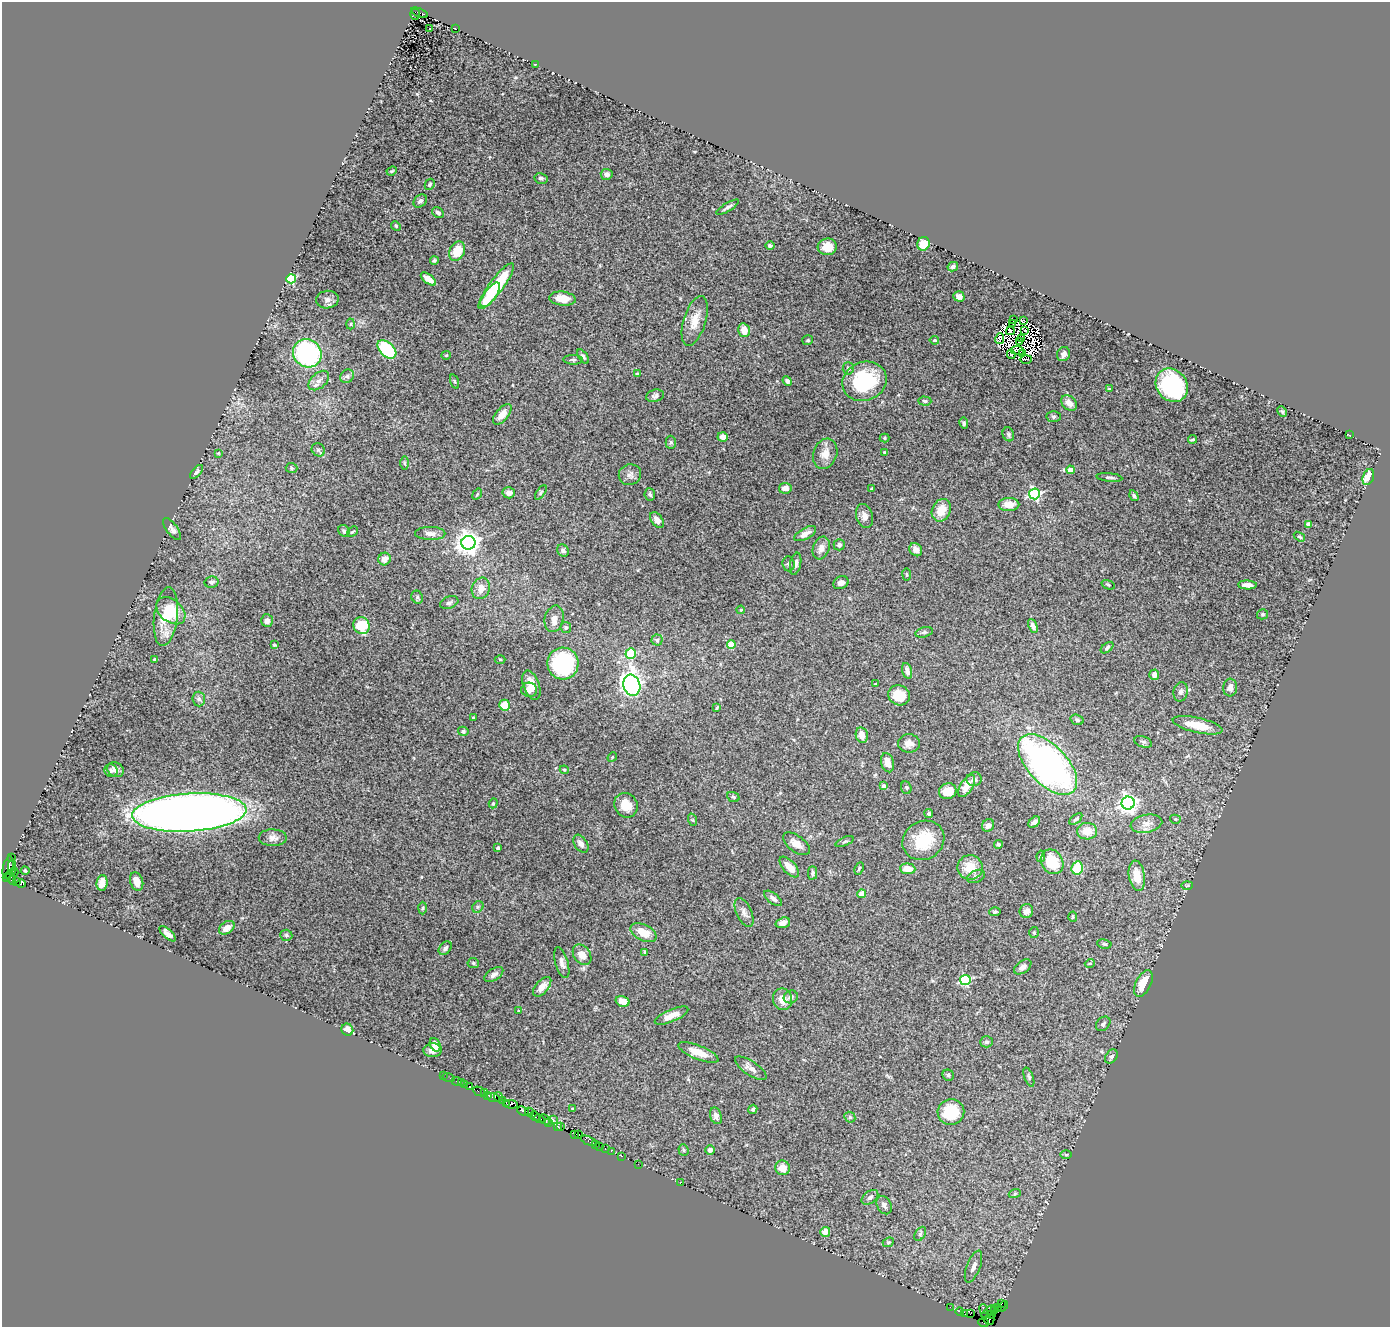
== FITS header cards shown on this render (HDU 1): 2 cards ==
NAXIS1  =                 1388
NAXIS2  =                 1325

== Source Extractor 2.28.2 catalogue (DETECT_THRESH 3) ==
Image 1388 x 1325 px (HDU 1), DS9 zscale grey, 1 PNG px = 1 image px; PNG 1392 x 1329 px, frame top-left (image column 1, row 1325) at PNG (2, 2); each listed source drawn as its Kron ellipse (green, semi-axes under 4 px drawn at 4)
Background 3.62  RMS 0.051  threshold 0.152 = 3 sigma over >= 5 px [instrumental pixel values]
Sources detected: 322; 12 with non-positive FLUX_AUTO (blend fragments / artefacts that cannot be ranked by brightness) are neither listed nor drawn; the other 310 listed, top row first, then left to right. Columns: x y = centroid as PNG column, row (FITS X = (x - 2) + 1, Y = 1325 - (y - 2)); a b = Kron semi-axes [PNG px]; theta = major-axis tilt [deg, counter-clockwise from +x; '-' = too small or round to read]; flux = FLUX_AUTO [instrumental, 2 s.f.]
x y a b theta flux
419 13 9 3 -21 2600
415 14 5 5 - 2400
455 28 3 2 - 2.2
429 29 3 3 - 9
535 65 4 2 - 3.5
392 171 5 3 - 3.7
607 174 6 5 - 16
541 178 6 5 - 9.6
430 184 6 4 62 5.9
420 201 7 5 40 8.2
728 207 13 3 31 11
438 213 6 5 - 9.6
396 226 5 4 - 3.6
923 244 7 6 - 76
770 246 5 4 - 6.7
827 247 9 8 - 41
457 251 10 7 64 70
434 260 4 4 - 5.5
953 267 5 4 - 9.2
291 279 5 4 - 230
428 279 9 4 -37 31
496 286 28 7 53 220
490 295 14 6 54 68
959 296 5 5 - 15
562 299 13 7 -6 42
327 300 11 8 9 17
1013 319 3 2 - 2.9
695 321 26 11 73 49
1023 321 4 3 - 4.1
351 324 5 3 - 3.3
1013 324 4 2 - 1.7
744 330 7 5 -77 38
1010 331 4 2 - 1.7
1025 331 3 2 - 4.4
1000 339 5 2 - 2.8
1022 339 3 2 - 8.4
808 340 5 5 - 5.7
934 340 4 3 - 5.3
1020 341 3 2 - 5.1
387 349 11 7 -43 220
1017 350 7 2 -8 1.6
307 353 15 13 -38 520
1011 354 4 3 - 4.3
1022 354 3 2 - 4.8
1063 354 7 6 - 13
446 355 4 4 - 3.3
583 356 8 4 -53 9.3
1026 359 6 2 1 0.31
573 360 10 4 -1 6.4
848 368 6 5 - 9
637 374 4 4 - 4.8
347 376 7 6 - 8.8
319 381 12 7 41 21
454 381 7 3 -71 4.5
787 381 5 4 - 9.3
865 381 22 19 22 260
1172 385 18 15 -51 390
1109 389 3 3 - 3
655 396 9 6 16 10
925 401 6 4 -3 6.1
1069 403 9 6 -43 24
1282 412 6 4 -62 4.8
502 414 12 6 49 30
1054 417 7 5 2 6.3
964 423 5 4 - 7.1
1008 434 7 5 -69 6.3
1349 435 4 2 - 1.4
723 437 5 4 - 23
885 438 5 4 - 4
1192 439 4 2 - 4.2
671 442 7 5 -88 5.9
318 450 7 6 - 7.3
884 452 4 3 - 2.7
218 453 4 4 - 2.5
825 454 15 11 70 37
404 463 7 4 -89 4.7
291 468 6 5 - 5.2
1071 470 4 4 - 38
196 472 8 4 47 8.4
630 475 11 10 - 18
1109 477 13 4 -6 8.6
1368 477 8 5 68 55
785 488 6 5 - 24
872 489 3 3 - 5
509 493 6 5 - 20
541 493 8 4 55 5.4
477 494 6 3 54 3.5
650 494 6 5 - 7.7
1034 494 5 5 - 490
1134 496 5 4 - 6.3
1009 504 10 6 1 36
941 510 11 9 65 51
864 516 12 8 -75 21
657 520 9 5 -56 20
1308 524 4 4 - 19
172 529 13 5 -53 13
344 531 6 5 - 7.7
352 532 6 4 43 4.5
430 533 15 6 -1 21
805 534 12 5 29 23
1299 537 6 3 -34 4.5
468 543 7 7 - 3100
839 545 5 5 - 7.5
821 548 12 8 71 23
916 550 7 6 - 17
563 551 6 5 - 13
384 559 6 6 - 26
789 564 7 6 - 9
796 564 11 5 79 12
907 575 6 4 -83 4.5
212 582 7 5 13 8.7
841 583 8 6 26 15
1108 585 7 4 -21 4.7
1247 585 9 4 -2 20
481 588 11 9 70 30
417 597 7 5 -67 6.7
449 603 9 6 20 9.7
741 610 4 3 - 3.8
171 611 16 11 -40 110
1262 614 5 5 - 5.7
166 617 29 11 83 110
554 619 13 9 77 21
267 621 6 6 - 15
362 626 9 8 - 120
1033 626 7 4 -65 14
566 627 6 5 - 5.8
924 632 9 5 14 6.6
657 640 5 5 - 6.1
274 645 4 3 - 3.4
731 645 4 4 - 58
1107 648 7 4 39 7
631 653 5 5 - 130
154 659 3 3 - 4.1
500 659 5 3 - 3.7
563 663 16 15 - 310
907 671 8 4 -74 14
1154 675 5 5 - 20
875 684 3 2 - 2.6
531 685 15 8 -70 42
632 685 11 8 -72 1300
1230 687 9 7 85 19
529 690 8 7 - 16
1181 692 10 7 78 12
899 695 11 10 - 83
199 699 7 6 - 8.6
504 705 5 5 - 49
717 708 3 2 - 3.1
473 717 3 3 - 3.7
1077 720 7 5 -20 8.2
1198 725 25 7 -12 77
463 731 5 4 - 7.2
862 735 8 6 -78 30
1143 742 9 5 -20 7.1
909 743 11 9 1 23
612 757 5 4 - 3.9
887 763 10 6 -74 31
1048 764 37 19 -47 1200
111 770 7 6 - 10
115 770 9 7 -31 19
564 770 4 4 - 3.6
974 779 7 7 - 11
883 786 4 4 - 19
967 786 13 6 57 36
906 788 6 5 - 5.4
948 791 9 8 - 50
733 797 6 5 - 6
493 803 5 4 - 4.3
1128 803 6 6 - 1700
626 805 13 11 -53 54
189 812 57 19 3 4700
929 813 4 4 - 7.3
1076 819 8 4 41 6.9
1175 819 5 4 - 5.8
693 820 6 4 -71 4.7
1034 822 7 4 40 11
1146 824 16 9 11 27
988 825 6 6 - 15
1087 831 10 8 -2 42
273 838 14 8 0 20
923 840 22 19 32 130
845 842 9 3 23 5.6
581 844 10 6 -56 16
796 844 15 8 -37 28
998 844 4 3 - 7
498 848 3 3 - 7.1
1041 856 6 4 80 5.8
11 857 3 3 - 190
1052 862 13 10 -59 98
8 867 11 5 79 1100
12 867 7 2 89 260
789 867 12 6 -48 39
970 867 12 12 - 66
859 868 6 3 64 3.8
1077 868 7 5 79 140
908 869 8 5 -4 46
25 871 4 3 - 4.2
14 872 5 2 - 180
813 873 6 4 -89 6.9
976 876 9 6 24 9.8
1137 876 15 8 -81 60
6 877 2 2 - 51
11 878 7 3 -69 240
137 881 9 6 -71 34
17 882 3 3 - 49
102 883 8 5 84 23
21 884 4 3 - 670
1187 885 6 3 2 3.7
862 894 4 4 - 66
773 898 11 5 -38 13
478 907 6 5 - 6.1
422 908 6 4 88 4.3
1026 911 7 6 - 20
744 912 15 7 -65 18
995 912 5 4 - 6
1073 917 5 3 - 3.7
783 923 7 5 18 24
227 928 8 5 34 32
643 933 14 8 -26 57
1034 933 5 5 - 5
168 934 10 4 -43 19
286 935 6 5 - 6.1
1104 944 7 4 -10 5.4
445 948 8 5 47 9.7
645 953 4 3 - 5.1
582 955 11 8 -54 34
473 963 5 5 - 5.7
562 963 16 6 -74 17
1090 963 5 3 - 3.4
1023 967 10 6 37 13
494 975 10 5 31 14
965 980 5 5 - 340
1143 984 14 7 64 79
542 987 12 6 49 24
791 997 7 6 - 12
782 999 11 9 -80 35
623 1001 7 5 -16 29
518 1011 3 2 - 2.6
671 1016 18 6 23 38
1103 1024 8 6 46 10
347 1030 6 5 - 21
986 1042 6 5 - 8.7
435 1045 7 5 -61 22
433 1050 9 7 3 21
698 1052 21 7 -22 46
1111 1057 8 5 50 7.7
751 1068 18 7 -34 22
443 1075 2 2 - 24
948 1075 6 5 - 5.9
448 1077 6 2 -18 90
1029 1077 10 4 -70 6.6
457 1081 5 2 - 59
461 1082 2 2 - 100
465 1085 2 2 - 23
470 1087 3 3 - 490
479 1091 6 3 -26 310
484 1093 4 2 - 210
488 1095 3 2 - 360
493 1097 6 3 -19 710
498 1097 4 2 - 290
503 1101 2 2 - 110
507 1104 3 2 - 240
511 1104 7 3 -5 510
572 1109 4 3 - 3.5
753 1109 5 4 - 5.6
523 1111 6 3 -25 740
529 1112 5 2 - 170
951 1112 13 13 - 120
535 1116 5 3 - 750
716 1116 8 5 -71 17
850 1117 6 5 - 5.3
540 1119 5 3 - 520
545 1119 6 3 -46 650
553 1119 2 2 - 150
549 1123 4 3 - 440
557 1126 4 2 - 270
561 1127 4 2 - 270
574 1134 3 2 - 110
579 1135 3 3 - 190
589 1141 8 3 -25 550
595 1144 2 2 - 120
599 1146 2 2 - 160
605 1148 3 2 - 170
683 1150 6 5 - 5.3
710 1150 4 4 - 11
611 1151 2 2 - 110
1066 1155 6 4 0 4
621 1156 3 2 - 170
638 1164 2 2 - 81
782 1168 7 7 - 43
680 1183 2 2 - 28
1015 1193 6 4 20 4.5
870 1197 9 6 38 11
884 1205 10 7 -61 12
825 1232 5 5 - 33
920 1234 8 5 60 6.8
888 1242 6 4 22 4.7
973 1267 17 6 69 22
1002 1303 2 2 - 79
1003 1306 6 2 48 110
950 1307 2 2 - 86
998 1308 3 3 - 240
984 1309 5 3 - 330
995 1310 2 2 - 140
960 1312 4 2 - 150
989 1312 8 2 38 490
965 1314 4 2 - 180
970 1314 2 2 - 87
992 1314 3 2 - 610
989 1319 5 5 - 620
984 1323 5 2 - 120
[12 non-positive-flux detections neither listed nor drawn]